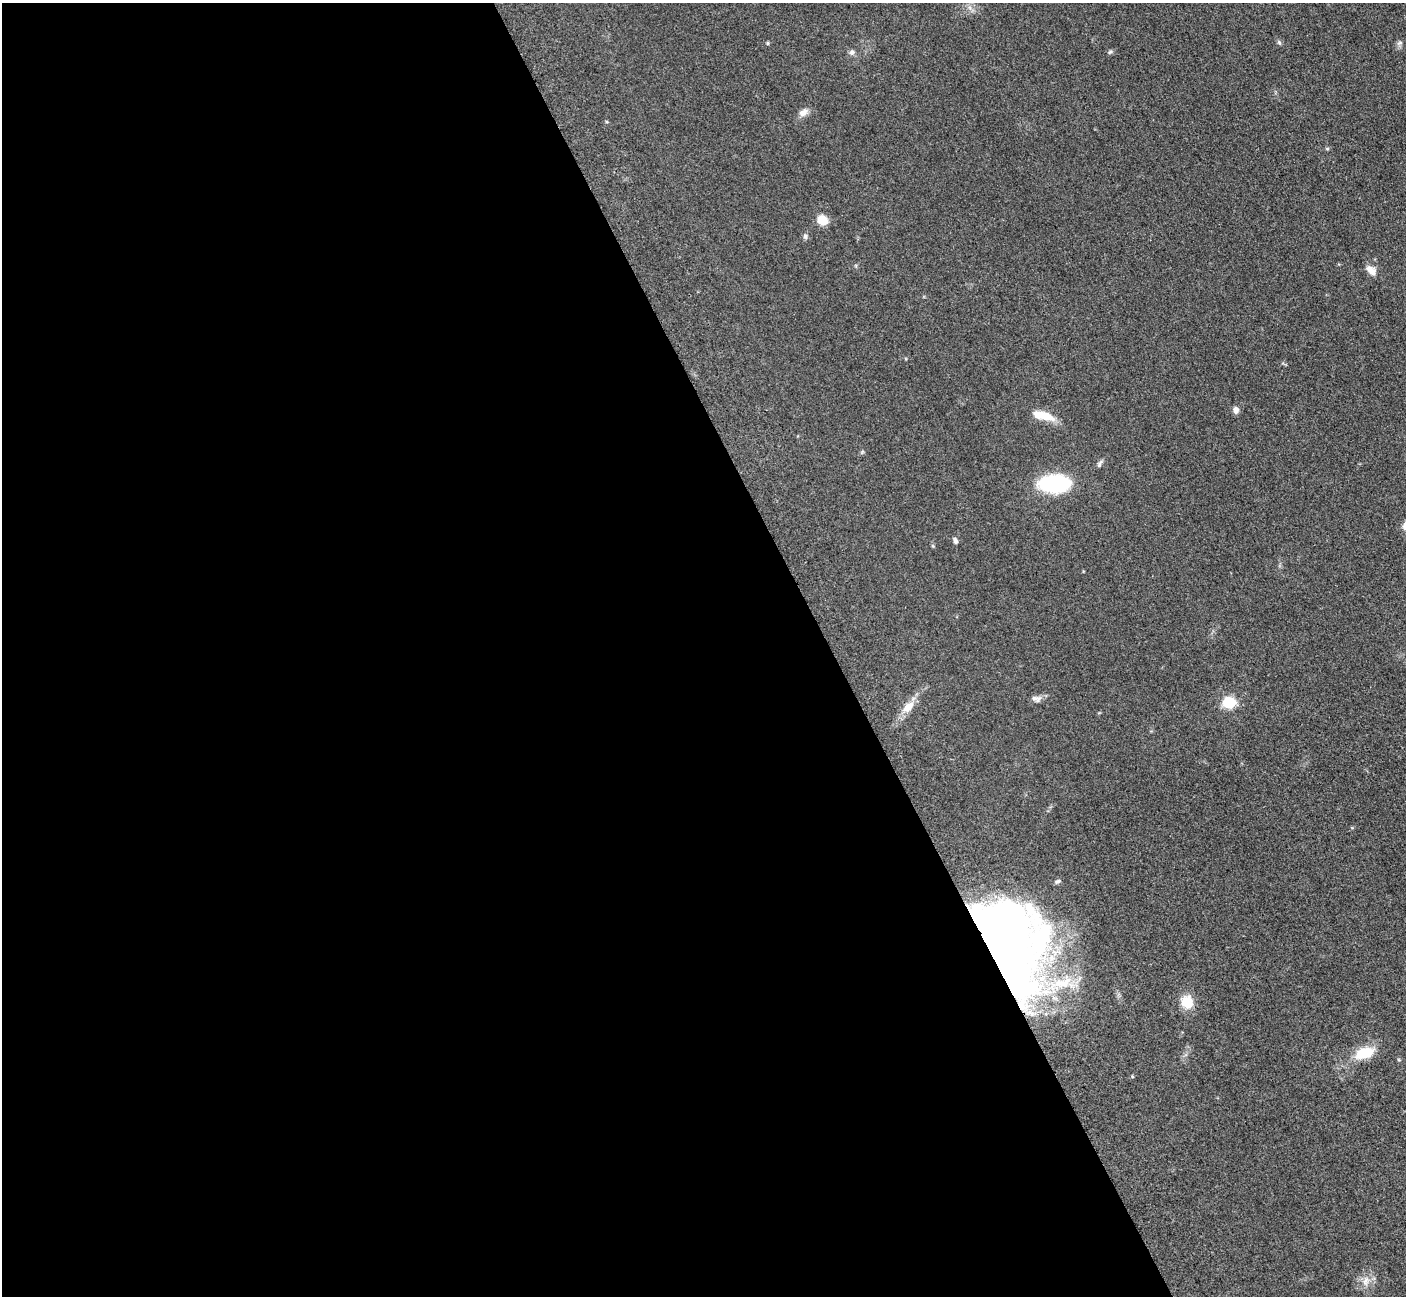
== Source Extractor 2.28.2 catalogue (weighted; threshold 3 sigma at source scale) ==
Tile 9 of 4 x 4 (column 1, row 3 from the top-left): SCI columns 19-1422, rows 1591-2884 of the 5699 x 5661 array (HDU 1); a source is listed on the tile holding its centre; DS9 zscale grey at full resolution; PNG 1408 x 1298 px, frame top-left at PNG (2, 3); no overlay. Shown black and unused: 59% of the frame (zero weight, under 3 of 5 exposures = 4% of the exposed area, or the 3 px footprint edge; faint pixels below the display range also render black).
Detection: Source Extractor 2.28.2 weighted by HDU 2 'WHT'; one run over the whole footprint, this tile lists its part. Background 0.0529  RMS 0.0055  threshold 0.0249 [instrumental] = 3 sigma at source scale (4.5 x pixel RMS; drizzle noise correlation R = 1.50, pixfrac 1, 0.05/0.05 arcsec/px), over >= 5 px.
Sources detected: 26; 1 inside a brighter object's white glare — not listed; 1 inside a brighter listed object's ellipse — not listed separately; the other 24 listed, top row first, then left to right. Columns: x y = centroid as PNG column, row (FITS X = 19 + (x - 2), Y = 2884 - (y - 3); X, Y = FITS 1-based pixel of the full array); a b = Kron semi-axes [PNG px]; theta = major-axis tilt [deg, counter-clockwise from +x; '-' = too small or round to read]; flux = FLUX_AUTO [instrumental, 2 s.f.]
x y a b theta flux
1279 42 6 5 - 0.92
767 43 5 4 - 0.75
1400 43 7 6 - 1.4
852 52 7 6 - 1.7
1110 52 6 5 - 0.93
803 112 13 9 36 3.3
822 220 9 8 - 10
805 236 7 6 - 1.3
1371 270 14 9 -41 4.2
1236 410 9 7 86 2.2
1043 416 26 9 -14 11
1099 464 10 5 66 1.4
1054 484 23 13 0 64
955 541 8 5 -69 1.3
1036 699 14 7 -15 2.5
1229 702 13 11 -4 14
908 707 19 10 44 6.8
1041 936 97 78 -54 170
997 951 94 40 -72 410
1187 1002 10 9 - 16
1364 1053 19 10 18 17
1399 1060 5 3 - 0.51
1132 1076 4 4 - 0.63
1366 1281 15 8 76 4.1
Overlapping masked pixels (flux is a lower limit): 2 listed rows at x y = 1041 936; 997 951